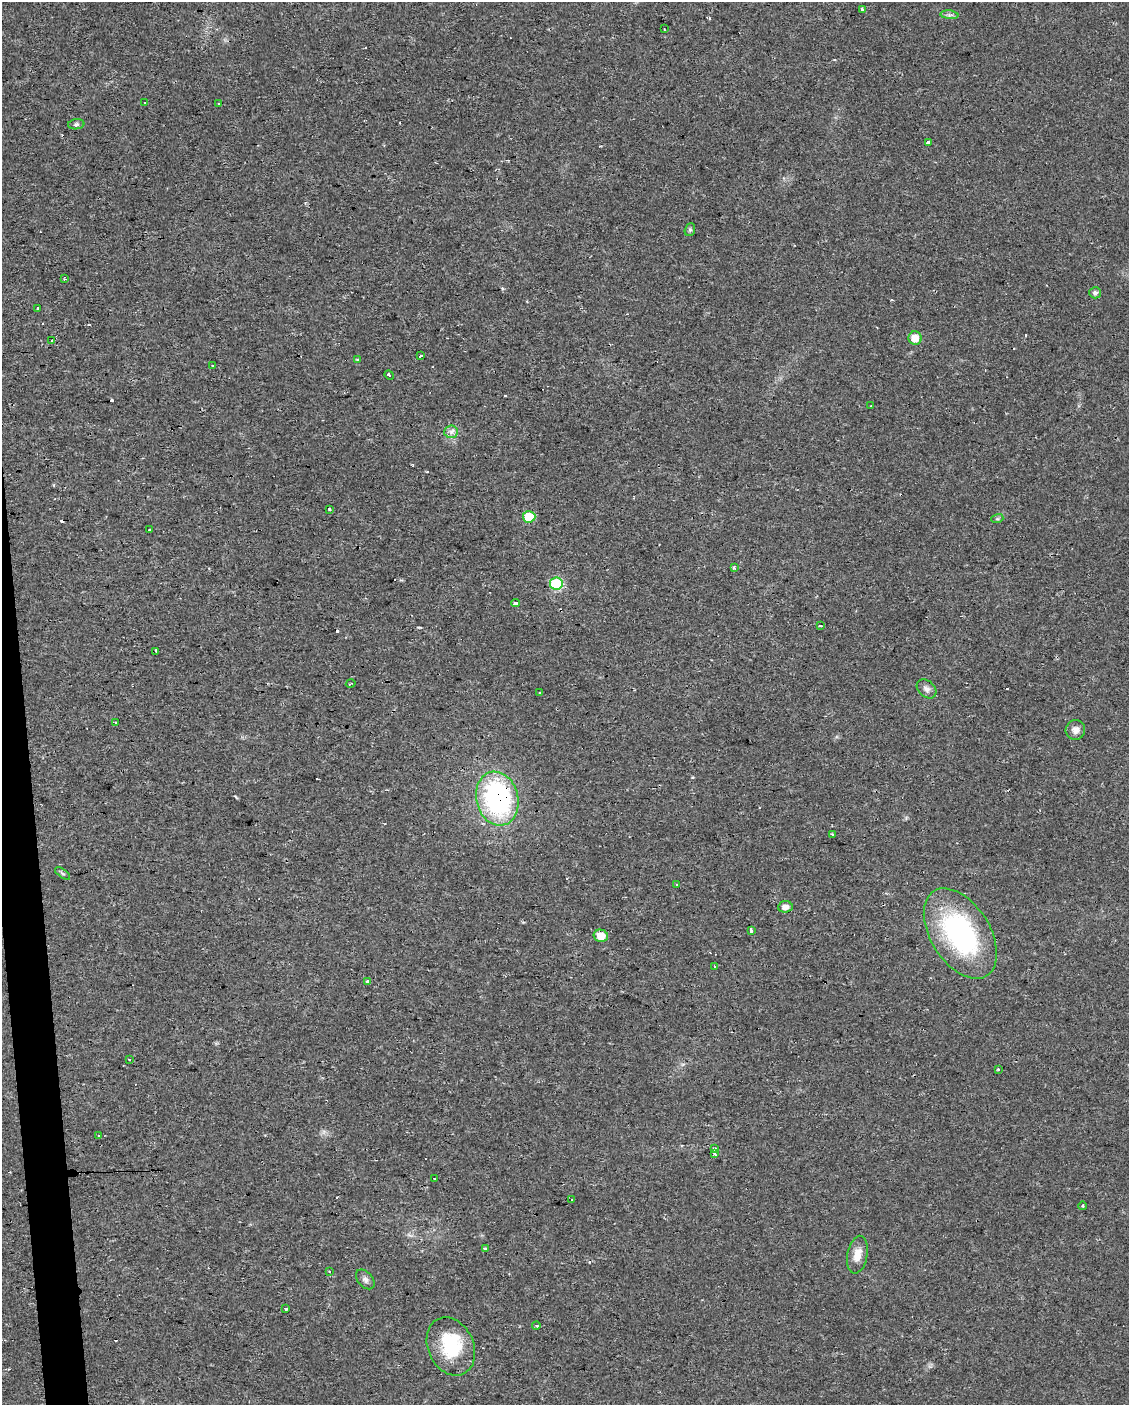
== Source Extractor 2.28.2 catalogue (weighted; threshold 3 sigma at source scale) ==
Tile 7 of 4 x 3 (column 3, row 2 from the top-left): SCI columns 2254-3380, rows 1406-2808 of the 4506 x 4253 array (HDU 1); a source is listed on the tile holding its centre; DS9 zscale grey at full resolution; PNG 1131 x 1407 px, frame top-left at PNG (2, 2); each listed source drawn as its Kron ellipse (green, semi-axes under 4 px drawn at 4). Shown black and unused: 2% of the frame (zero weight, under 2 of 3 exposures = <1% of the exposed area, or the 3 px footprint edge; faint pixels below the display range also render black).
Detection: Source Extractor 2.28.2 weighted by HDU 2 'WHT'; one run over the whole footprint, this tile lists its part. Background 0.0242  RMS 0.0032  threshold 0.0142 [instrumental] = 3 sigma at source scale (4.5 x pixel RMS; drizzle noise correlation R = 1.50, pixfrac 1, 0.0396/0.0396 arcsec/px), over >= 5 px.
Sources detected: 82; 1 inside a brighter object's white glare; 23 cosmic-ray / hot-pixel residue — neither listed nor drawn; the other 58 listed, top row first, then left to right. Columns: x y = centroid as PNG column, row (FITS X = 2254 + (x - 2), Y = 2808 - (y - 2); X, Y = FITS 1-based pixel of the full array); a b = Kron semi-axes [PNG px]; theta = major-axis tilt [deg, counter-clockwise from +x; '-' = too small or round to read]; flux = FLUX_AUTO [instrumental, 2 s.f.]
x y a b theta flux
862 9 3 3 - 0.4
949 15 9 3 -5 0.76
664 29 3 2 - 0.31
145 102 3 3 - 0.83
218 103 2 2 - 0.31
76 124 8 5 7 0.76
928 142 4 3 - 2.8
690 230 7 5 70 0.55
65 279 4 2 - 0.51
1095 293 6 5 - 0.92
37 308 3 3 - 0.92
915 338 7 6 - 3.8
52 340 3 2 - 0.25
421 356 3 3 - 2.6
357 359 3 3 - 0.81
213 366 3 2 - 0.54
389 375 5 3 - 1.6
870 406 3 2 - 0.23
451 432 7 6 - 1.2
330 509 3 3 - 0.85
529 517 6 5 - 10
997 519 6 4 17 0.44
149 530 3 3 - 0.45
734 568 4 3 - 0.87
556 584 6 6 - 24
516 603 4 3 - 1.1
820 626 3 2 - 0.94
156 651 4 2 - 1.2
351 683 5 3 - 0.36
927 689 11 8 -41 1.5
540 693 3 2 - 0.42
116 723 3 3 - 0.93
1075 730 10 9 - 1.9
497 799 27 21 -76 62
832 834 3 2 - 0.65
63 873 9 3 -35 0.54
677 884 3 3 - 1.5
785 907 7 5 4 1.7
751 931 4 3 - 1.8
960 933 50 29 -58 53
601 936 7 6 - 3.7
714 966 2 2 - 0.27
368 981 3 3 - 1
129 1059 3 3 - 0.3
998 1069 3 3 - 0.53
98 1136 3 3 - 0.5
715 1149 3 3 - 1.4
715 1154 4 3 - 0.76
434 1178 3 2 - 0.47
571 1200 3 3 - 1.5
1083 1206 4 3 - 0.35
485 1248 4 3 - 3
857 1255 19 10 79 3.8
330 1272 3 3 - 0.99
365 1279 11 7 -50 1.2
286 1308 3 3 - 2.2
536 1326 4 3 - 0.32
451 1346 30 23 -65 17
Overlapping masked pixels (flux is a lower limit): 1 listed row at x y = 497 799